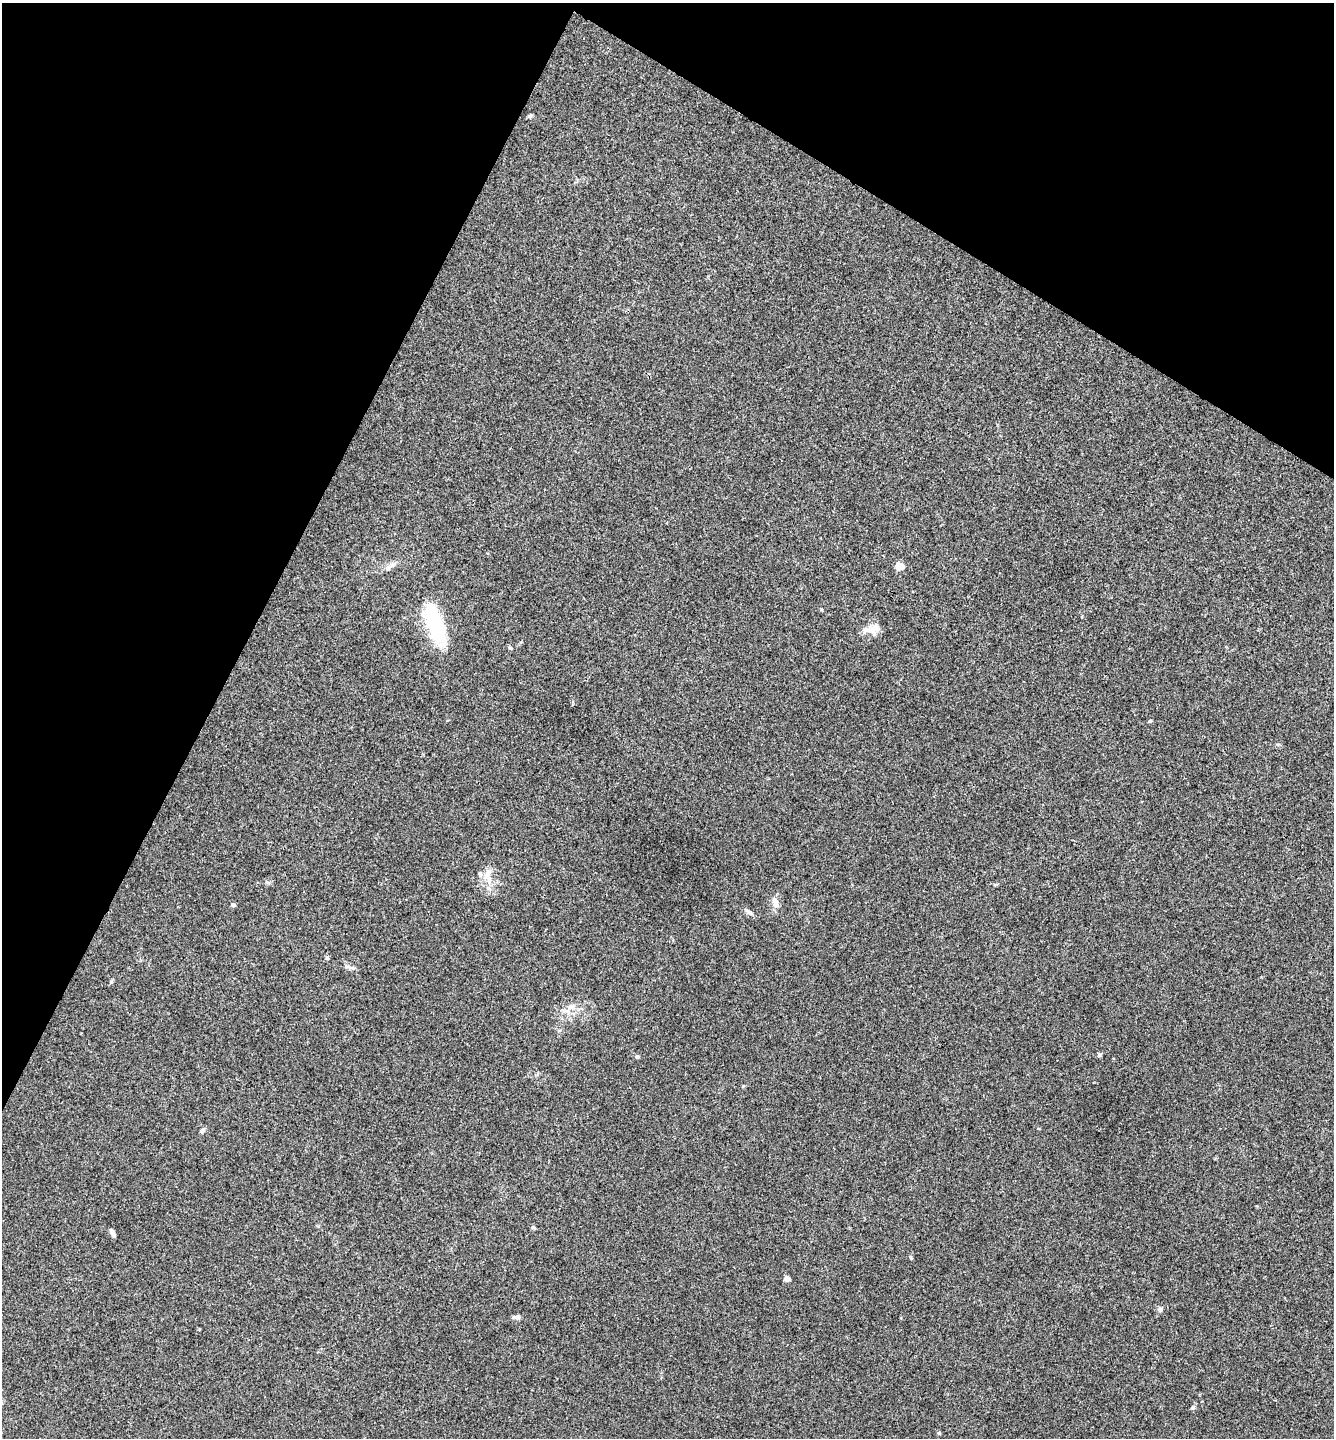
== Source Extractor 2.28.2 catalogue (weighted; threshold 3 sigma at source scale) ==
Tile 2 of 4 x 4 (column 2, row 1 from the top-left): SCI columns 1480-2811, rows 4314-5749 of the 5761 x 5752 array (HDU 1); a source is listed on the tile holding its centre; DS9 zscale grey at full resolution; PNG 1336 x 1440 px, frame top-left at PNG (2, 3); no overlay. Shown black and unused: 26% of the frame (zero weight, under 3 of 4 exposures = <1% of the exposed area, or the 3 px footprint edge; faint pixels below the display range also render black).
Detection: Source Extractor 2.28.2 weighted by HDU 2 'WHT'; one run over the whole footprint, this tile lists its part. Background 0.0243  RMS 0.0045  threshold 0.0201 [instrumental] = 3 sigma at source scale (4.5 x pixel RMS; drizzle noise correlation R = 1.50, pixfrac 1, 0.05/0.05 arcsec/px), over >= 5 px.
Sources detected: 26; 1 inside a brighter object's white glare — not listed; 1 inside a brighter listed object's ellipse — not listed separately; the other 24 listed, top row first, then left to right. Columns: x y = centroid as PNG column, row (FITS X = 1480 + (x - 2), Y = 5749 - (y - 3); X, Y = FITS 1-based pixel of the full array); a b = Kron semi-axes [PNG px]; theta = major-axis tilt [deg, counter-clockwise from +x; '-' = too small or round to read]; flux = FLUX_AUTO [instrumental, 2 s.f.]
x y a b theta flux
530 115 6 4 35 0.67
900 566 5 5 - 12
388 568 6 6 - 1
436 626 45 19 -67 29
873 629 21 12 15 4.8
510 648 5 3 - 0.49
1150 721 5 4 - 0.49
487 875 11 9 41 3.4
775 902 12 8 -76 3
233 905 5 5 - 0.67
749 912 10 6 -32 1.5
327 958 5 4 - 0.56
347 966 7 4 1 0.91
571 1007 11 8 3 2.7
1099 1055 6 5 - 0.67
637 1056 5 5 - 0.75
202 1130 7 5 62 0.95
112 1233 9 4 -59 1.3
911 1258 6 3 -59 0.51
787 1279 4 4 - 4.5
1160 1309 6 6 - 1.1
516 1317 12 5 6 1.2
1193 1407 5 5 - 0.74
939 1433 4 4 - 0.6